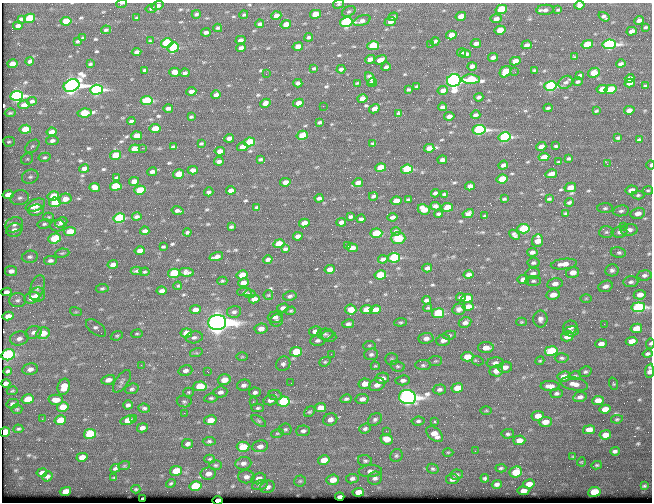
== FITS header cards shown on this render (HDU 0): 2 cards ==
NAXIS1  =                  650 / Width of table row in bytes
NAXIS2  =                  500 / Number of rows in table

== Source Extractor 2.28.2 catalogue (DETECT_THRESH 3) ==
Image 650 x 500 px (HDU 0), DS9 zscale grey, 1 PNG px = 1 image px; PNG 654 x 504 px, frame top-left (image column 1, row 500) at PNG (2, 3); each listed source drawn as its Kron ellipse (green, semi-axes under 4 px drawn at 4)
Background 359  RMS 1.2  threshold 3.61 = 3 sigma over >= 5 px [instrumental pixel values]
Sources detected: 570; of the 570, the 500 brightest by FLUX_AUTO listed and drawn (70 fainter detections omitted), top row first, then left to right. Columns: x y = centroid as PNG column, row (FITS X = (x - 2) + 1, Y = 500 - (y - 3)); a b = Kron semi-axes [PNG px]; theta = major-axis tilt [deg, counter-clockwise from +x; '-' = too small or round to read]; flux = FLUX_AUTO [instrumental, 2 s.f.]
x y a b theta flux
122 4 5 3 - 150
339 4 5 4 - 97
580 5 5 4 - 380
157 6 6 4 17 300
151 8 6 4 15 160
501 9 6 4 14 3300
545 10 8 5 5 260
558 10 3 2 - 93
349 11 7 5 28 150
196 14 4 3 - 130
315 14 5 4 - 1600
244 15 4 3 - 110
276 16 5 4 - 560
461 16 5 4 - 710
393 17 5 4 - 180
604 17 6 3 -34 210
30 18 5 4 - 3700
137 18 3 2 - 91
21 19 4 3 - 110
496 19 5 4 - 350
639 20 5 4 - 320
66 21 5 4 - 1900
362 21 9 5 21 280
390 21 6 4 20 330
346 22 6 5 - 12000
260 24 4 3 - 180
286 24 5 4 - 820
18 26 5 3 - 340
646 27 4 3 - 98
218 28 4 3 - 120
106 30 5 3 - 120
500 30 5 4 - 1800
632 31 5 4 - 460
206 32 4 3 - 250
451 35 5 4 - 740
309 37 4 3 - 180
83 38 4 3 - 110
240 40 5 4 - 370
77 41 4 3 - 110
150 41 4 3 - 93
435 41 4 3 - 200
167 43 6 4 10 4300
476 43 5 3 - 290
587 44 6 4 14 2500
609 44 7 4 10 17000
430 45 2 2 - 110
527 45 5 4 - 310
298 46 5 4 - 840
373 46 6 4 14 3600
173 47 6 5 - 4700
241 48 4 3 - 240
137 52 5 4 - 340
462 52 4 3 - 150
466 54 5 4 - 280
493 57 5 3 - 270
574 57 4 3 - 110
370 59 5 4 - 370
380 60 6 4 19 730
30 61 4 3 - 190
515 61 5 4 - 670
12 64 5 4 - 830
90 64 3 3 - 95
621 64 5 3 - 200
472 66 5 4 - 250
386 67 4 3 - 190
314 68 4 2 - 93
341 69 4 3 - 210
145 70 4 3 - 130
534 70 3 3 - 100
175 72 5 4 - 590
505 72 6 5 - 2500
515 72 3 2 - 92
185 73 5 3 - 160
594 73 6 4 28 1300
266 74 2 2 - 100
580 75 4 3 - 150
370 78 6 4 -60 310
630 78 5 4 - 350
471 79 9 5 -1 4000
454 80 7 6 - 49000
565 82 8 6 36 280
578 82 5 3 - 140
298 83 4 3 - 240
357 83 3 2 - 83
372 83 5 4 - 270
630 83 5 3 - 330
71 86 8 6 21 56000
417 86 4 2 - 120
550 86 6 5 - 11000
645 86 4 3 - 120
409 89 3 3 - 120
602 89 6 4 8 810
611 89 6 4 13 3100
96 90 6 5 - 19000
443 90 5 4 - 450
191 91 5 3 - 330
216 95 5 4 - 300
17 96 6 5 - 17000
479 97 4 3 - 180
362 99 5 4 - 550
32 101 5 3 - 170
147 101 6 4 8 5300
265 103 5 4 - 330
298 103 5 4 - 670
24 105 6 4 6 440
323 106 2 2 - 140
442 107 4 3 - 160
168 108 5 3 - 280
548 108 4 2 - 120
374 109 5 4 - 420
629 110 5 4 - 370
596 111 4 2 - 90
10 113 5 3 - 97
85 113 7 4 8 3200
399 113 4 3 - 100
476 115 5 3 - 190
449 116 5 4 - 320
191 117 3 2 - 91
131 121 4 3 - 140
320 122 4 3 - 140
155 128 5 4 - 1500
25 129 6 4 9 1700
479 130 6 4 9 19000
52 132 5 4 - 460
302 135 5 4 - 1700
137 136 5 4 - 830
504 137 6 4 11 12000
229 138 5 4 - 290
618 138 3 3 - 120
639 140 4 3 - 130
52 141 6 4 9 230
9 142 6 5 - 160
250 142 6 4 12 3600
201 143 3 2 - 92
373 143 4 3 - 93
32 146 8 5 40 170
556 146 4 3 - 110
173 147 4 3 - 120
242 147 5 4 - 670
541 147 5 4 - 380
142 148 2 2 - 640
429 148 5 4 - 510
135 149 5 4 - 1200
220 151 5 4 - 580
116 155 5 4 - 1900
45 157 6 4 13 140
544 157 5 4 - 600
569 158 4 3 - 110
27 159 6 5 - 150
260 159 4 3 - 120
442 160 5 3 - 230
219 161 5 3 - 230
559 162 4 3 - 120
607 164 2 2 - 230
503 165 5 3 - 260
651 165 4 2 - 120
380 168 5 4 - 1600
84 169 5 4 - 450
407 169 6 4 7 4500
193 170 5 4 - 420
152 172 5 3 - 270
179 174 5 4 - 2100
551 174 6 4 14 520
30 177 8 6 22 280
117 178 3 3 - 93
502 179 6 4 11 2900
134 181 5 4 - 580
285 182 5 4 - 540
358 183 5 4 - 420
116 186 6 4 9 3100
470 186 5 4 - 330
95 187 5 4 - 500
570 187 6 4 13 860
140 190 6 4 13 2900
231 190 5 3 - 300
631 190 6 4 10 580
648 190 5 3 - 100
209 192 4 3 - 150
435 193 4 3 - 150
444 194 3 3 - 97
8 195 5 4 - 810
638 195 6 4 2 150
53 196 6 4 12 1800
373 196 4 3 - 150
20 198 9 7 15 360
319 198 4 3 - 210
65 199 6 5 - 620
504 199 4 2 - 100
549 199 4 2 - 110
408 200 4 3 - 120
396 201 5 4 - 940
55 202 6 4 12 3300
569 202 4 3 - 140
35 205 10 6 23 1300
435 206 5 4 - 210
257 207 3 3 - 110
447 207 6 4 9 1700
605 208 7 5 1 160
424 209 6 5 - 920
36 210 8 5 8 520
178 211 6 3 -13 180
621 211 8 5 9 220
565 213 3 3 - 96
638 213 7 5 16 510
438 214 4 3 - 140
468 214 6 4 28 300
137 216 5 3 - 170
485 216 4 2 - 91
49 217 5 4 - 90
350 217 4 3 - 140
393 217 5 3 - 250
119 218 6 4 11 6200
361 219 4 3 - 180
61 222 6 5 - 370
341 222 5 4 - 290
304 223 5 4 - 590
44 224 7 4 10 160
14 225 9 7 27 360
57 226 7 6 - 210
231 227 4 3 - 130
623 227 2 2 - 250
523 229 6 4 6 4900
14 230 8 6 15 490
629 230 8 6 4 400
70 231 6 4 8 1200
145 231 5 3 - 240
396 231 5 4 - 170
187 232 4 3 - 130
606 232 7 6 - 160
619 232 8 5 7 250
376 233 6 4 4 2700
514 235 6 4 -44 210
298 236 5 4 - 360
54 238 6 5 - 2400
398 238 7 6 - 980
538 241 6 5 - 750
279 244 5 4 - 2500
348 246 3 2 - 86
163 247 3 2 - 90
352 248 5 4 - 380
285 249 4 3 - 150
140 251 5 4 - 540
532 252 5 4 - 250
618 252 8 5 -8 190
62 253 7 4 8 130
30 257 8 6 11 230
216 257 7 3 17 360
394 258 6 5 - 7100
268 259 4 3 - 210
383 259 5 3 - 220
50 260 6 4 7 270
533 263 6 5 - 170
113 264 5 4 - 340
564 264 13 5 7 630
427 268 5 3 - 230
330 269 5 4 - 600
612 270 6 6 - 210
11 271 6 5 - 430
136 271 5 3 - 140
145 272 5 3 - 100
186 272 7 4 -8 270
573 272 6 5 - 680
174 273 6 4 12 5500
533 274 7 5 6 300
242 275 5 4 - 860
380 275 6 4 11 2300
468 275 5 3 - 300
644 275 7 5 7 220
523 279 6 4 9 600
222 281 5 4 - 96
533 281 8 5 0 160
631 282 7 5 4 200
243 283 5 4 - 630
555 284 8 5 10 440
178 286 4 3 - 100
605 286 7 5 19 320
37 288 13 6 71 360
102 288 6 4 8 140
162 291 5 4 - 310
6 292 5 4 - 260
245 292 7 4 0 140
37 294 7 7 - 520
249 294 6 3 -4 130
268 295 5 5 - 90
553 295 7 5 10 780
640 295 6 5 - 530
290 296 7 4 15 170
461 297 5 3 - 160
32 298 8 5 15 1500
467 298 6 4 6 1200
586 298 6 4 1 97
254 299 5 4 - 410
17 300 8 7 - 260
426 300 4 3 - 170
468 306 5 4 - 750
638 307 7 5 6 13000
283 308 6 4 15 280
428 308 4 3 - 94
351 309 6 5 - 930
459 309 6 5 - 310
195 310 5 4 - 520
366 310 6 4 8 1700
375 310 6 4 15 730
291 311 5 4 - 91
76 312 6 4 -17 110
234 312 7 5 11 230
438 313 6 5 - 3500
8 316 5 4 - 470
275 317 7 5 4 270
540 319 8 7 - 350
277 321 6 6 - 180
401 322 6 4 5 120
465 322 6 5 - 290
521 322 5 4 - 92
217 323 9 7 4 120000
348 324 6 4 13 230
604 324 2 2 - 330
570 327 7 6 - 280
96 328 12 6 -39 250
636 328 6 4 12 1200
261 329 6 5 - 580
315 331 6 5 - 400
571 331 8 5 5 190
34 332 8 6 17 300
43 333 7 5 12 1300
186 333 6 4 7 1200
137 334 5 3 - 92
325 334 8 5 -1 190
449 335 7 4 8 140
117 336 6 4 20 120
329 336 7 5 -7 170
567 336 6 5 - 940
194 337 8 6 10 250
426 338 7 5 7 380
19 339 9 7 16 420
317 340 7 5 2 220
443 340 7 5 15 500
632 341 6 4 8 820
650 343 5 4 - 130
601 344 5 4 - 400
369 345 6 3 8 89
486 348 8 5 0 840
551 351 6 5 - 4300
296 352 6 4 12 2800
196 353 6 4 16 140
331 354 2 2 - 190
371 354 7 5 12 200
648 354 5 3 - 160
8 355 7 5 15 5900
242 357 6 4 1 99
467 357 6 4 6 1300
562 358 7 4 -2 180
392 359 6 5 - 160
435 361 6 5 - 140
477 361 6 3 -14 240
540 361 4 4 - 99
325 362 6 4 21 120
495 363 8 5 5 290
283 364 8 6 44 240
141 365 3 2 - 98
423 365 8 5 -1 170
375 366 4 3 - 89
397 366 7 5 -17 170
505 367 7 5 11 440
30 369 8 5 11 400
185 370 7 5 16 300
8 371 4 3 - 170
496 371 7 5 10 660
649 371 7 4 83 440
208 372 3 2 - 89
585 372 6 5 - 180
564 376 6 5 - 860
575 376 6 4 11 130
382 378 7 5 12 570
108 380 7 5 13 430
224 380 6 5 - 1100
403 380 7 5 6 270
122 381 13 6 55 270
6 383 4 4 - 170
291 383 2 2 - 84
365 384 6 5 - 870
574 384 14 6 -11 570
614 384 6 4 -72 100
244 385 7 5 15 270
377 385 8 6 25 500
200 386 7 5 4 2500
550 386 9 5 -1 530
64 387 8 6 72 1100
457 388 6 5 - 1300
132 389 7 5 19 200
439 389 7 5 2 240
12 391 5 4 - 100
188 392 5 4 - 100
220 392 7 5 5 320
255 392 6 5 - 220
556 393 6 4 1 180
275 395 7 5 -11 150
407 397 8 7 - 53000
580 397 7 5 12 290
211 398 7 4 6 150
28 399 6 4 15 1500
346 399 5 4 - 160
362 399 6 5 - 390
56 400 7 5 1 770
270 400 7 5 12 370
598 400 6 4 5 660
184 401 7 6 - 160
253 402 3 3 - 90
283 402 6 5 - 8100
12 404 6 4 14 180
128 405 5 4 - 240
63 407 6 4 13 1400
144 408 6 4 -6 160
258 408 6 4 2 140
320 408 6 4 9 1000
17 409 5 4 - 110
605 409 6 4 12 700
486 411 6 4 1 99
310 412 6 4 36 130
184 413 3 2 - 95
538 416 6 5 - 660
42 419 3 2 - 160
133 419 3 2 - 200
330 419 7 6 - 390
375 419 7 5 33 200
617 419 6 4 10 110
60 420 6 4 16 1500
128 420 7 4 15 1100
210 420 6 5 - 1000
259 421 8 4 -36 140
418 421 7 4 6 170
435 422 3 3 - 110
545 422 6 5 - 700
142 428 5 4 - 310
18 429 5 3 - 120
285 429 6 5 - 150
365 429 6 5 - 190
589 430 6 4 12 910
303 431 7 5 5 220
386 431 2 2 - 420
5 432 5 4 - 2100
277 433 6 4 17 110
90 434 6 5 - 4600
435 434 10 6 -42 930
508 434 6 5 - 160
605 435 6 4 8 880
386 439 6 5 - 1000
519 440 6 4 2 630
209 441 6 4 5 150
187 444 5 4 - 250
260 446 8 6 9 420
243 447 6 5 - 1900
475 451 2 2 - 250
615 451 5 3 - 200
448 452 5 3 - 86
396 456 7 6 - 160
82 457 5 4 - 610
573 457 4 3 - 93
210 459 5 4 - 110
324 460 6 4 11 1200
365 461 7 5 -9 170
581 462 4 4 - 89
243 463 8 6 8 340
215 465 6 5 - 150
597 465 5 4 - 110
124 466 6 3 18 90
115 468 5 4 - 180
501 468 5 3 - 120
433 469 6 5 - 140
176 471 6 5 - 2400
370 471 11 6 3 350
516 472 6 5 - 2500
42 473 5 4 - 370
208 473 7 6 - 520
457 475 6 5 - 160
47 477 5 4 - 250
246 477 8 6 0 370
114 478 3 3 - 92
375 478 7 6 - 270
485 478 4 3 - 140
258 479 7 5 14 470
352 479 6 4 7 220
452 479 6 5 - 290
333 480 6 5 - 900
300 481 5 5 - 140
171 483 5 3 - 99
497 484 5 4 - 250
529 484 6 4 10 730
260 485 8 4 16 160
195 486 6 5 - 4400
644 486 4 3 - 96
268 487 7 6 - 320
136 489 4 3 - 89
65 491 6 4 15 910
523 491 6 4 4 740
358 492 6 4 8 760
594 492 6 5 - 3100
340 497 4 3 - 220
143 498 3 2 - 110
218 500 5 3 - 1600
At the frame edge (FLAGS 8, measured only in part): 8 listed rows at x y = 122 4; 339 4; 580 5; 651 165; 650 343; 649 371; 5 432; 218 500
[70 fainter detections neither listed nor drawn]